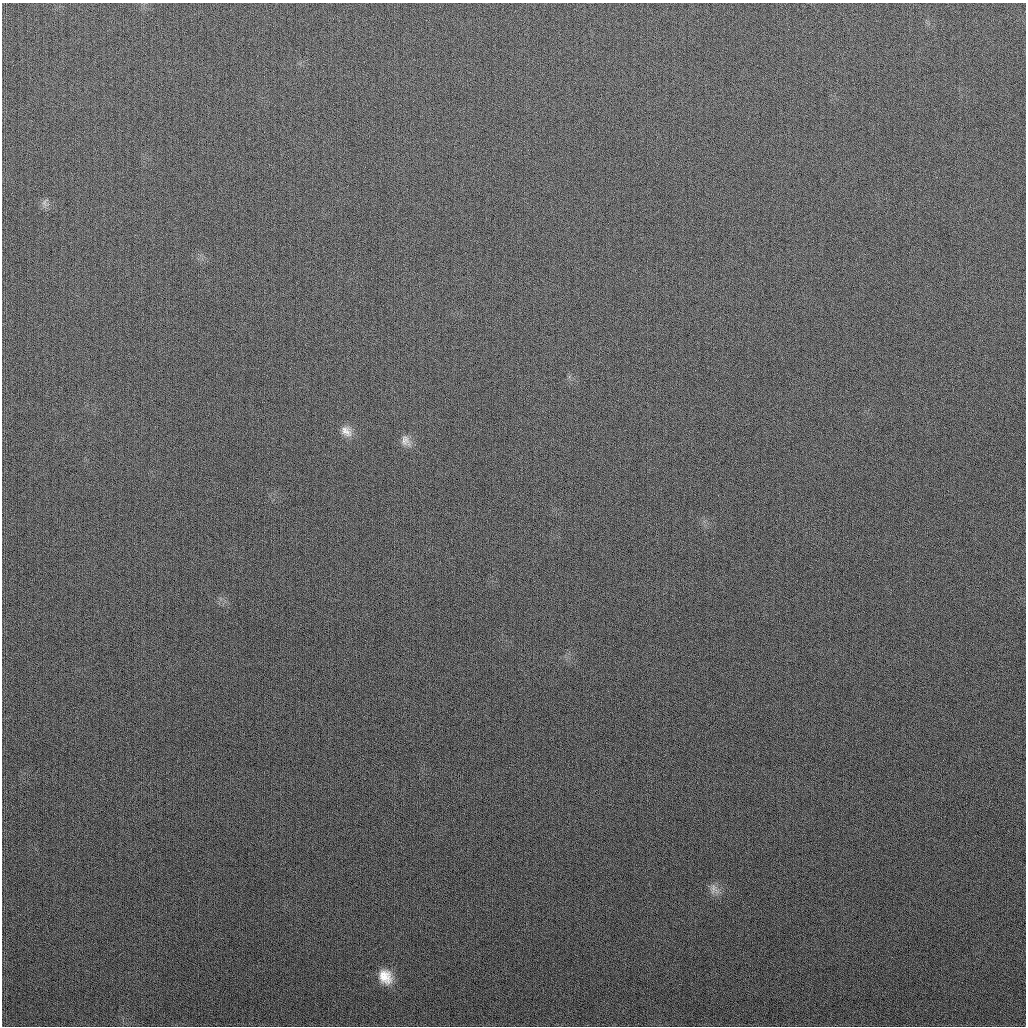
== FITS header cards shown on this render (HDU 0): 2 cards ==
NAXIS1  =                 1024
NAXIS2  =                 1024

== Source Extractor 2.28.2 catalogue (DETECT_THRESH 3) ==
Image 1024 x 1024 px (HDU 0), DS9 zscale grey, 1 PNG px = 1 image px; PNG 1028 x 1028 px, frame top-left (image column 1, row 1024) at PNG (2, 3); no overlay
Background 268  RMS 11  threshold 32.3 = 3 sigma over >= 5 px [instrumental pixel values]
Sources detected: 5; all 5 listed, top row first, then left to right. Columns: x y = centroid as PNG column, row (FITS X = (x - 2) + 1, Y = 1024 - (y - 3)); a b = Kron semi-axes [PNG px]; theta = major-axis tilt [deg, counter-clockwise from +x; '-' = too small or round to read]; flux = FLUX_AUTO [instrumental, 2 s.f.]
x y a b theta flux
44 202 11 6 68 2700
346 431 17 11 -45 6500
405 441 16 11 -63 5400
714 889 16 11 -70 5400
385 977 17 14 -62 13000